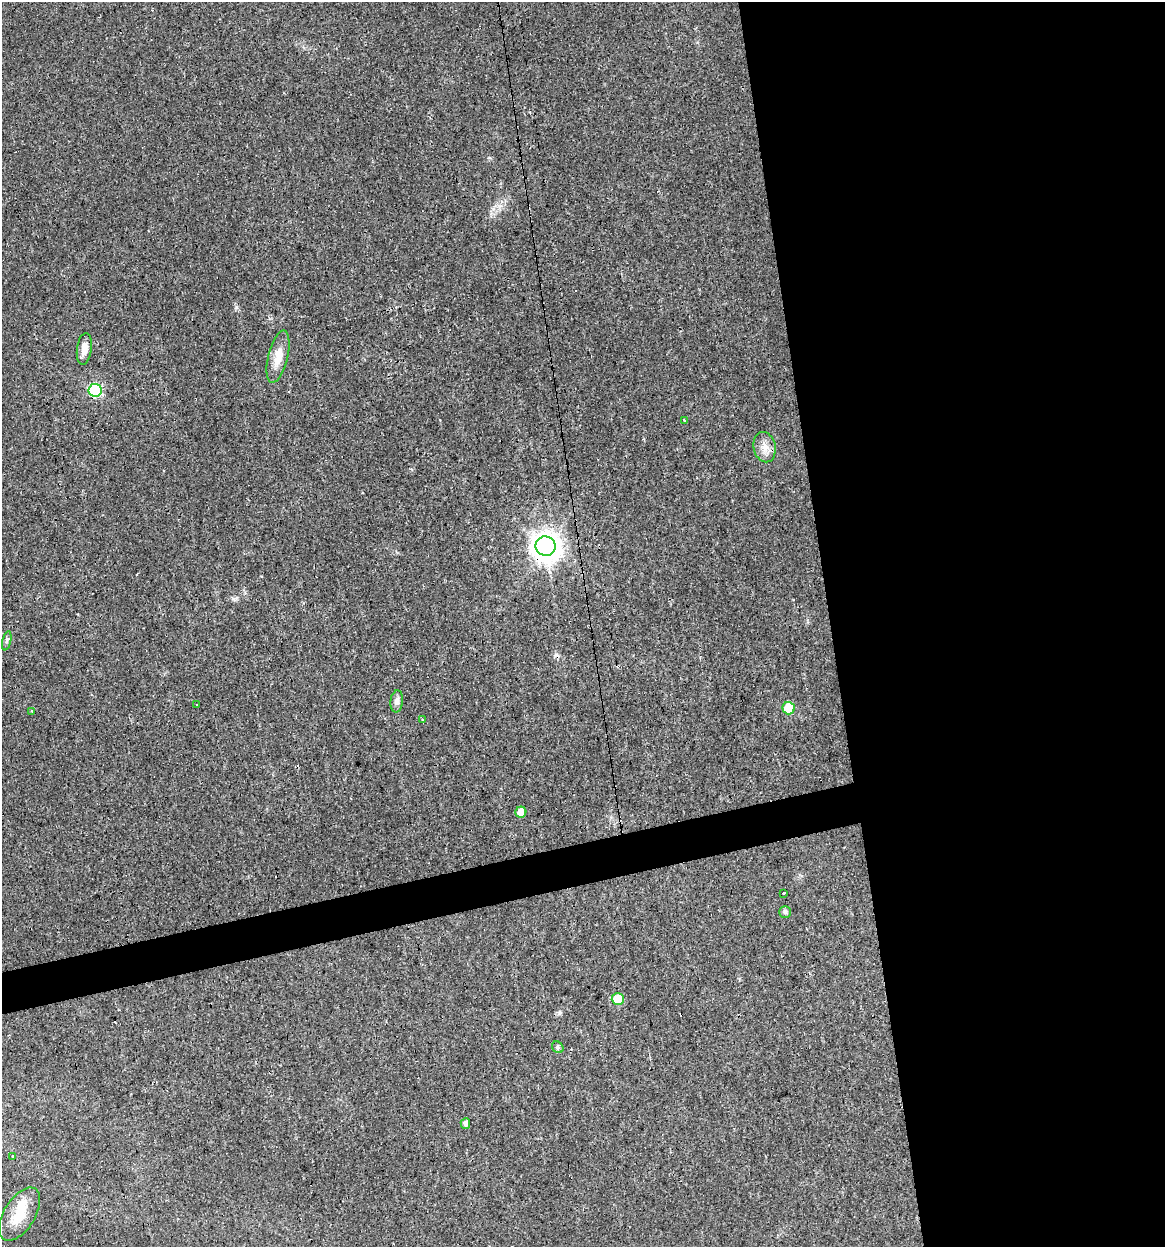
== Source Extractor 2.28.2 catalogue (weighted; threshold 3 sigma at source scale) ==
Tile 8 of 4 x 4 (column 4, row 2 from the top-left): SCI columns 3520-4682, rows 2490-3734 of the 4761 x 4978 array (HDU 1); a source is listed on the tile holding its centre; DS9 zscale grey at full resolution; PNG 1167 x 1249 px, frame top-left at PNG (2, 2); each listed source drawn as its Kron ellipse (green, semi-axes under 4 px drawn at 4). Shown black and unused: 31% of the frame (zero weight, under 3 of 4 exposures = <1% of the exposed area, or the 3 px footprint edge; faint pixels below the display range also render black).
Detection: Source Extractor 2.28.2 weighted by HDU 2 'WHT'; one run over the whole footprint, this tile lists its part. Background 0.021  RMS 0.0031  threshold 0.0139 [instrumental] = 3 sigma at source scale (4.5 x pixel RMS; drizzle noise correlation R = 1.50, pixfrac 1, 0.0396/0.0396 arcsec/px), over >= 5 px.
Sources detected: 27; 1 inside a brighter object's white glare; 6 cosmic-ray / hot-pixel residue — neither listed nor drawn; the other 20 listed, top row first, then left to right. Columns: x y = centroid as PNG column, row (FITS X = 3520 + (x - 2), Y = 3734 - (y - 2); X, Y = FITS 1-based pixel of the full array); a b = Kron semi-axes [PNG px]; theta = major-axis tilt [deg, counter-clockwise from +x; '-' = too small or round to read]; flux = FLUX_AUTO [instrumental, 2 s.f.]
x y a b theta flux
84 349 16 7 82 2.6
278 357 27 10 76 4.5
95 390 7 6 - 31
685 420 3 3 - 2.7
765 447 15 11 -77 2.9
546 546 10 9 - 410
7 641 10 4 76 0.69
397 701 11 6 84 1.3
196 705 3 3 - 0.55
789 708 6 6 - 10
32 712 4 3 - 0.52
423 720 3 3 - 1.3
521 812 5 5 - 3
784 893 3 3 - 1.8
785 912 6 6 - 0.6
618 999 6 6 - 7.6
558 1047 6 5 - 0.53
465 1124 5 4 - 1.3
13 1156 3 3 - 0.86
20 1214 30 15 59 8
Overlapping masked pixels (flux is a lower limit): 2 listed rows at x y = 95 390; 546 546
Unlisted compact peaks at least as high as the median listed source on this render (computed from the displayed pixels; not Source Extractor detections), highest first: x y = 236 307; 560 1012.